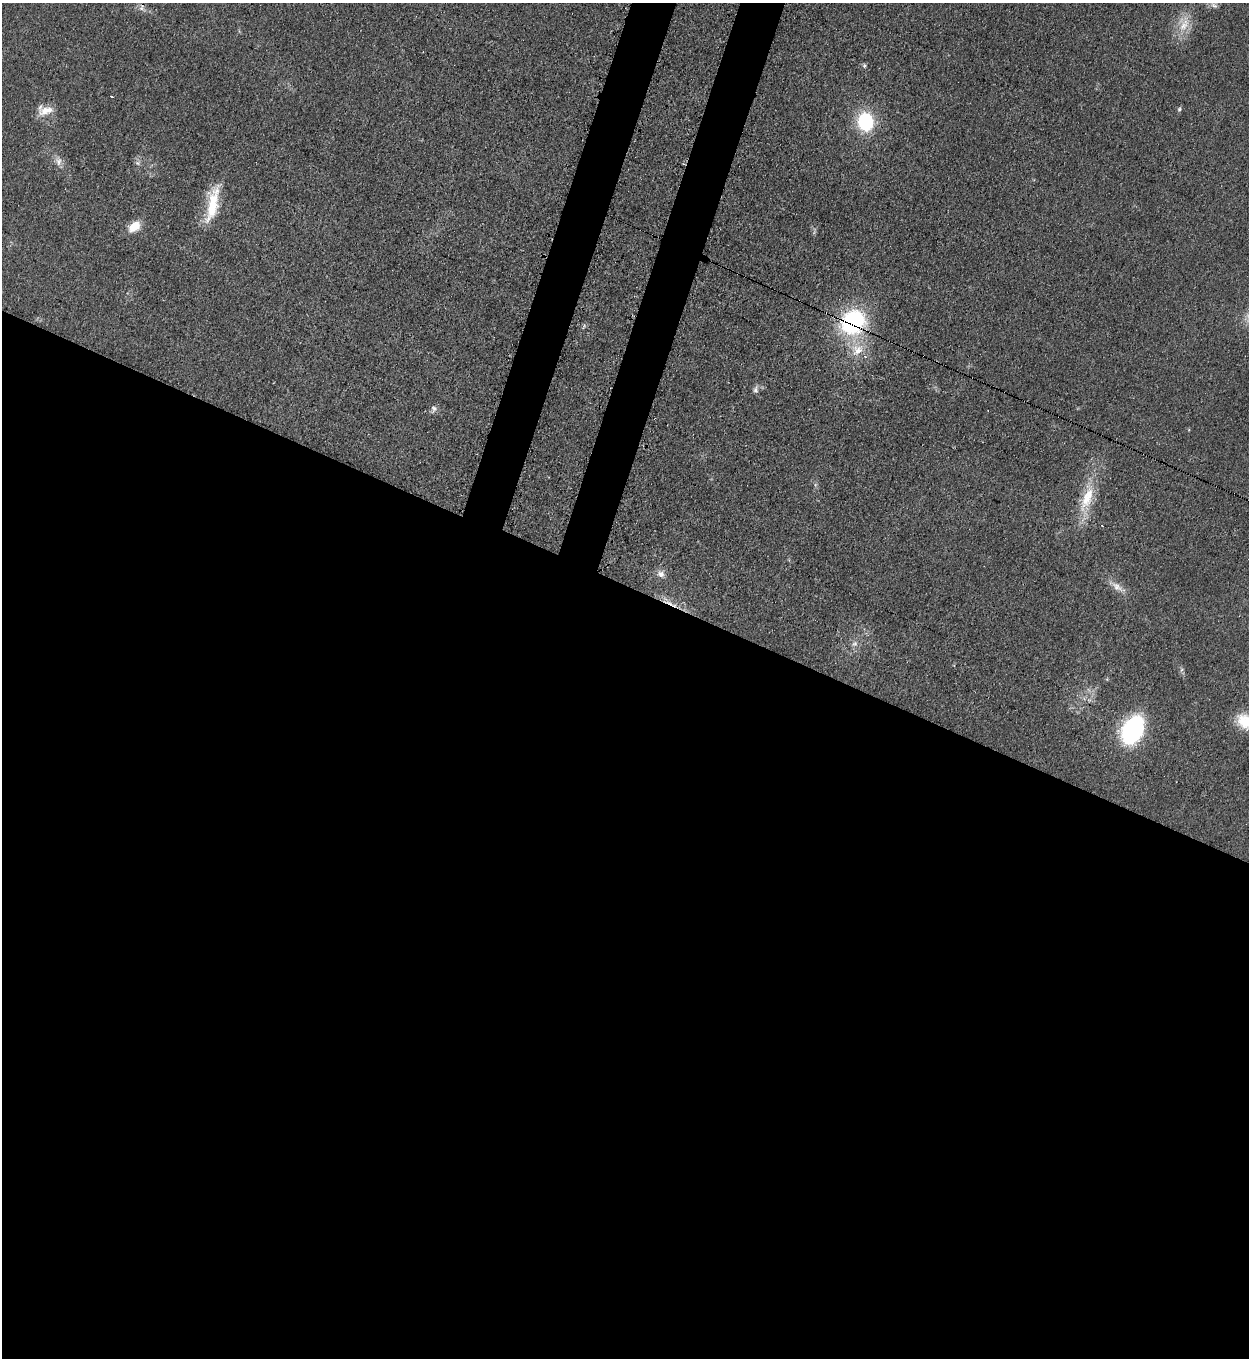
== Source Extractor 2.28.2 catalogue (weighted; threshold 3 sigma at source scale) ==
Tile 14 of 4 x 4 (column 2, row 4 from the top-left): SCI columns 1608-2854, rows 41-1396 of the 5579 x 5500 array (HDU 1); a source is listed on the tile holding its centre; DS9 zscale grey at full resolution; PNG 1251 x 1360 px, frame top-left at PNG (2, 3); no overlay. Shown black and unused: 60% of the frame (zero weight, under 3 of 4 exposures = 7% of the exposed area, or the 3 px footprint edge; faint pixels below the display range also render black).
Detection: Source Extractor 2.28.2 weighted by HDU 2 'WHT'; one run over the whole footprint, this tile lists its part. Background 0.05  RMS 0.0071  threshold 0.0321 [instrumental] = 3 sigma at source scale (4.5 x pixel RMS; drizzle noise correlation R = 1.50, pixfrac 1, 0.05/0.05 arcsec/px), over >= 5 px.
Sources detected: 24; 1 cosmic-ray / hot-pixel residue — not listed; the other 23 listed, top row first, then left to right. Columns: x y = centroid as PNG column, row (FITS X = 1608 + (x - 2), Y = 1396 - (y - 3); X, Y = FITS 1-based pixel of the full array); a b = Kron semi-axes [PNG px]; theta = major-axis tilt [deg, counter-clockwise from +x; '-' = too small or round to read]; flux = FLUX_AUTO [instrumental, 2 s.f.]
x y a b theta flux
1214 6 8 4 -36 1.8
142 7 11 7 73 2.8
1184 26 19 10 45 11
864 66 6 5 - 1.1
112 96 3 3 - 2.3
1179 109 6 5 - 1.2
45 110 21 12 4 9.3
865 122 15 12 -78 56
58 161 12 8 -84 4.2
137 163 6 6 - 1.8
212 204 47 12 78 27
134 227 15 10 39 11
853 322 20 17 44 100
857 350 19 18 - 17
755 390 10 6 86 2.4
434 409 10 8 63 2.6
1086 499 33 15 72 24
661 574 11 8 -36 4.1
1117 587 19 9 -38 6.5
854 644 9 8 - 3.1
1181 670 7 4 70 1.4
1246 722 23 17 -35 20
1133 730 18 11 63 160
Overlapping masked pixels (flux is a lower limit): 1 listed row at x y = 853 322
Isophote crosses this tile's border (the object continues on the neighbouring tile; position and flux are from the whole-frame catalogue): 1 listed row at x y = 1246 722